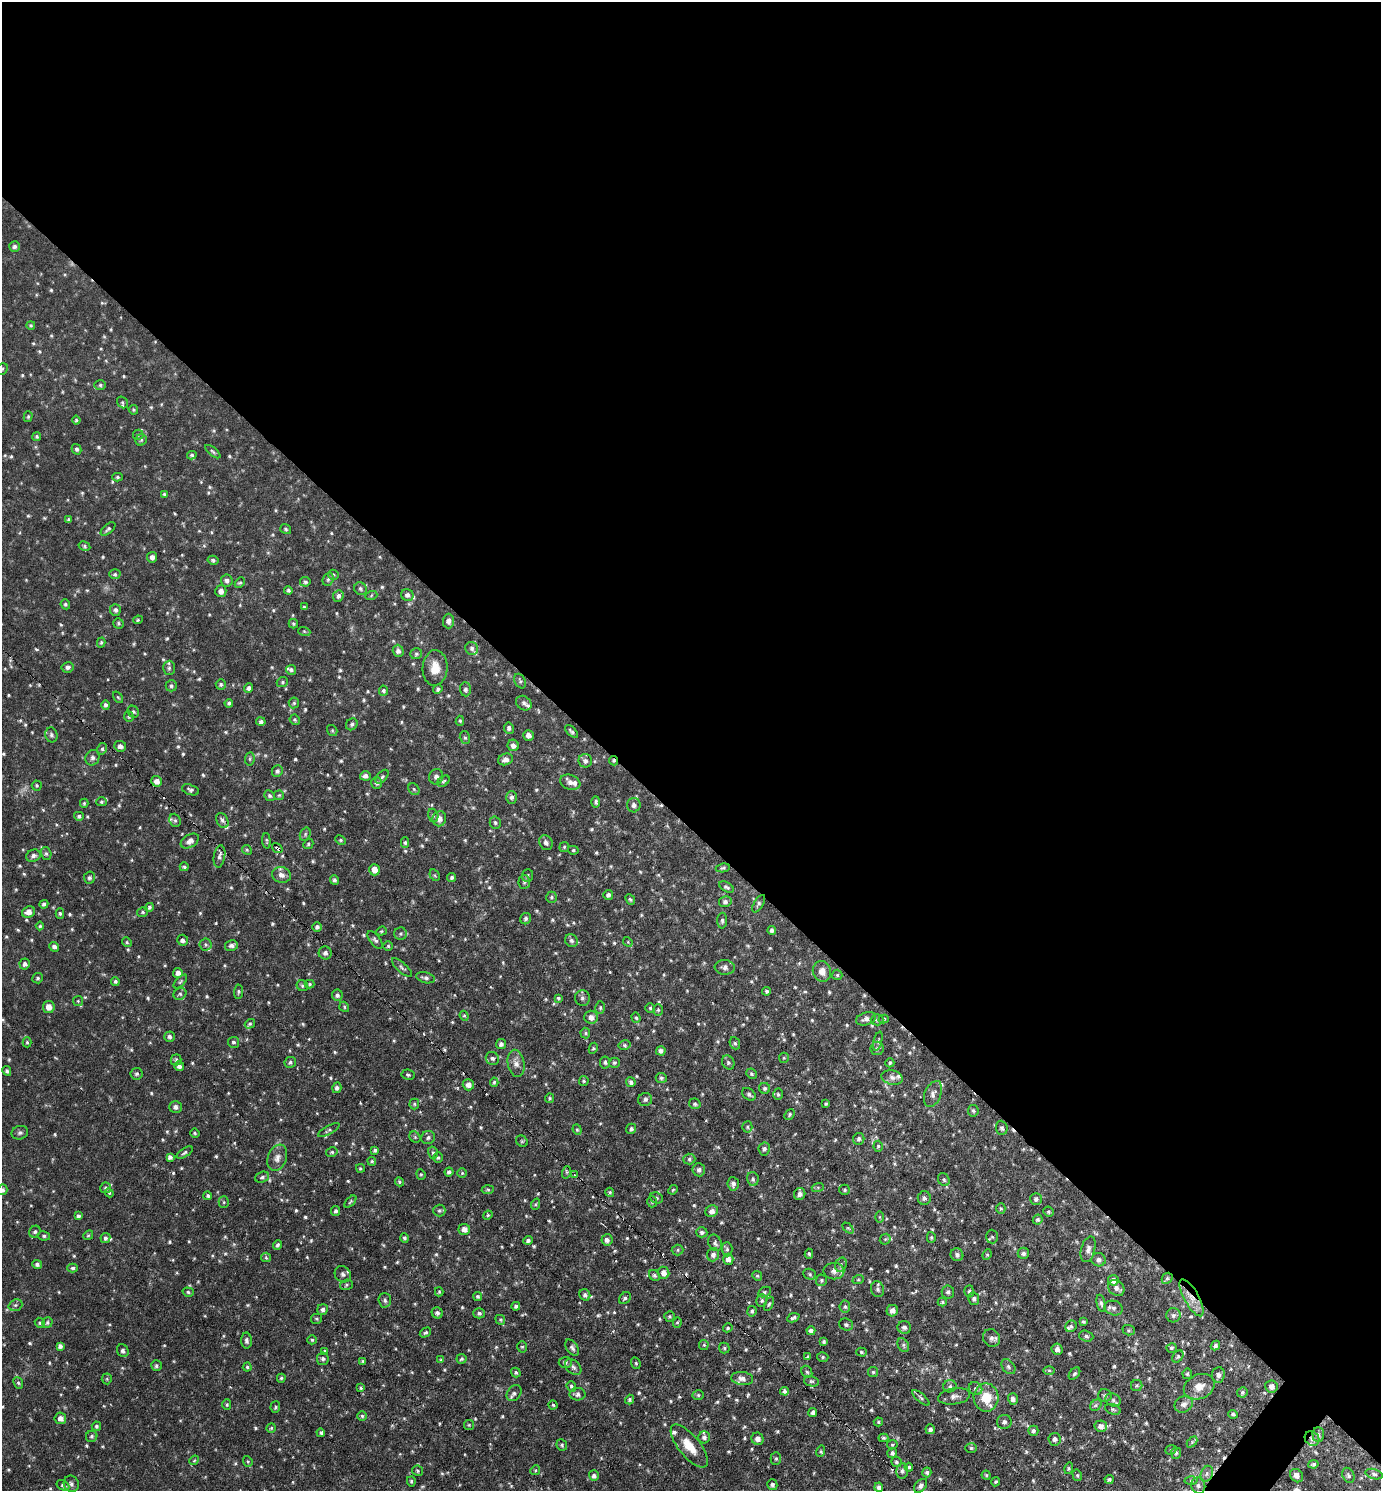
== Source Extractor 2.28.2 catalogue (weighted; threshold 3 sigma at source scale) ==
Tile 3 of 4 x 4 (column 3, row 1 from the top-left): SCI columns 2910-4288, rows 4468-5956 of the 5960 x 5956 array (HDU 1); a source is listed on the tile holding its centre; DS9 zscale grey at full resolution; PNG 1383 x 1493 px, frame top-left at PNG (2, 2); each listed source drawn as its Kron ellipse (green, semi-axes under 4 px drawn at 4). Shown black and unused: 56% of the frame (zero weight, under 3 of 6 exposures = <1% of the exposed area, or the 3 px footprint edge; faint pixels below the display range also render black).
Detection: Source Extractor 2.28.2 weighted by HDU 2 'WHT'; one run over the whole footprint, this tile lists its part. Background 0.0509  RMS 0.007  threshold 0.0288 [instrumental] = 3 sigma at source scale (4.09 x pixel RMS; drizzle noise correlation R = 1.36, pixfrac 0.8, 0.05/0.05 arcsec/px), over >= 5 px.
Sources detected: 807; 7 cosmic-ray / hot-pixel residue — neither listed nor drawn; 19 inside a brighter listed object's ellipse — not listed separately; of the other 781, all 500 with FLUX_AUTO >= 0.84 (the completeness limit of this list) listed and drawn (281 fainter detections not listed), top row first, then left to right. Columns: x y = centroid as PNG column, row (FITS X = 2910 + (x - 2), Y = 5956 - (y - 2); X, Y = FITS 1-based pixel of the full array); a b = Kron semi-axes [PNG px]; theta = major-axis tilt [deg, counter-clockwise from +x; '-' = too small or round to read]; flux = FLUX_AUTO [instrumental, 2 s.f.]
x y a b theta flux
15 246 5 5 - 1.6
31 325 4 4 - 0.93
2 369 6 5 - 0.94
100 385 6 5 - 1.2
122 402 6 5 - 0.99
133 410 5 4 - 0.91
28 417 5 4 - 0.98
76 420 4 4 - 0.94
138 435 5 5 - 0.98
37 436 4 4 - 0.95
141 440 6 5 - 1.1
77 449 5 4 - 1.5
213 452 9 4 -39 1.2
192 455 5 4 - 0.98
117 477 5 4 - 1
164 494 4 3 - 0.88
69 520 3 3 - 1
108 529 9 4 41 1.4
286 529 6 4 -36 1.1
84 546 6 4 -29 1
152 557 5 5 - 2.6
213 560 5 4 - 1.2
115 574 6 5 - 1.2
333 575 5 5 - 1.1
328 579 7 5 70 1.2
227 580 6 6 - 2.3
305 582 5 4 - 1.3
240 583 6 4 44 1.1
360 589 6 6 - 1.4
288 590 4 3 - 1.2
221 591 6 5 - 3.3
407 595 6 5 - 2
338 596 6 5 - 2.3
371 596 6 4 20 0.89
65 604 5 4 - 1.2
304 607 4 4 - 0.84
115 610 6 5 - 1.8
138 620 5 4 - 0.87
448 621 7 5 89 2.4
118 623 5 5 - 1.1
293 624 5 4 - 1
304 631 6 4 -19 0.92
101 643 5 4 - 0.99
472 648 7 6 - 1.9
398 651 6 5 - 2.4
416 654 6 5 - 1.2
68 667 6 5 - 2.1
169 668 7 6 - 1.7
435 668 18 12 87 9.4
291 670 5 5 - 1.3
520 681 8 5 -62 1.3
282 682 6 4 23 1
221 684 5 5 - 1.2
171 686 6 5 - 1.4
249 688 5 4 - 1.9
438 689 5 4 - 1.3
465 689 7 5 -88 1.7
384 691 5 4 - 1.2
118 697 6 4 -53 0.86
229 703 4 4 - 1.4
294 703 5 5 - 1
524 703 8 6 -39 2
106 705 5 4 - 1.7
133 712 6 5 - 1.2
129 717 5 4 - 0.93
295 720 5 4 - 0.95
460 721 5 4 - 0.88
261 722 5 4 - 1.6
352 724 6 5 - 1.2
509 728 6 5 - 1.6
332 730 6 4 -55 0.9
571 731 8 4 -42 1.5
51 735 7 6 - 1.6
528 735 5 5 - 2.7
465 738 6 5 - 1.1
513 745 6 5 - 2.8
120 746 6 5 - 2.7
102 749 6 4 77 1.2
92 758 8 7 - 2.2
250 759 7 4 84 1.1
506 759 8 5 20 3.1
585 761 7 6 - 2.4
613 761 5 4 - 1
277 771 6 5 - 1.8
365 776 5 4 - 2.3
382 777 8 4 50 1.3
436 777 8 7 - 2.2
156 781 5 5 - 3.4
443 781 7 4 38 1
570 782 10 7 -20 3.8
377 783 6 5 - 1.7
37 785 5 5 - 0.9
414 789 6 5 - 1.1
191 790 9 5 -18 1.6
279 795 5 5 - 0.92
269 796 5 5 - 1.4
512 797 6 5 - 1.8
101 802 5 4 - 1
596 802 5 4 - 1.4
84 803 4 4 - 0.91
634 805 7 6 - 2.3
433 815 7 5 -73 1.2
79 816 5 4 - 1.5
439 819 7 6 - 4.3
175 820 7 5 -68 1.3
222 820 8 5 -60 1.7
495 823 6 5 - 1.2
305 834 7 5 70 1.1
340 840 5 4 - 0.85
190 841 10 6 32 3.6
266 841 7 3 -85 0.92
405 843 5 4 - 1.1
546 843 8 6 -59 2.3
308 844 5 4 - 1.1
564 847 5 5 - 0.85
277 848 6 3 -36 2.4
247 850 5 4 - 0.84
573 850 5 4 - 0.9
46 853 6 5 - 1.4
33 856 7 6 - 2.4
219 856 11 5 81 2.3
184 867 4 4 - 1.3
723 868 7 4 8 1.1
374 870 6 5 - 5
281 875 9 8 - 3.8
435 875 6 4 -59 0.92
527 875 6 5 - 1.1
452 877 5 4 - 1.4
89 878 6 5 - 1.6
335 880 5 4 - 1.4
524 882 7 5 86 1.4
726 887 8 4 -29 1.5
608 895 5 5 - 1.9
551 897 6 5 - 1.2
630 899 6 4 -50 1
725 902 6 5 - 1.7
44 904 4 4 - 1.3
759 904 10 4 59 1.5
149 907 4 4 - 1.4
29 912 7 5 21 4.7
143 912 5 4 - 0.98
60 913 5 4 - 0.95
526 919 6 5 - 1.4
722 921 8 5 88 1.4
40 926 4 4 - 0.92
317 927 4 4 - 1.7
772 930 4 4 - 2.1
381 931 5 4 - 0.85
400 934 6 6 - 1.3
183 940 5 5 - 2.3
375 940 10 5 -52 1.7
571 941 7 6 - 2
127 942 5 4 - 0.87
628 942 5 4 - 0.87
206 945 6 6 - 1.4
231 945 6 5 - 2.2
388 946 5 5 - 0.85
54 947 5 4 - 1.9
325 953 6 6 - 2.3
25 964 5 5 - 2.1
402 967 13 5 -42 1.6
725 967 10 7 -5 2.8
822 971 10 9 - 5.8
178 973 5 5 - 3
837 975 5 5 - 1.1
38 978 5 5 - 1.3
426 978 9 5 -14 1.9
115 981 4 4 - 1.3
180 982 8 4 45 1
309 984 5 4 - 0.95
302 986 6 5 - 1.2
767 991 4 4 - 1.2
238 992 7 4 86 1.2
180 994 7 5 26 1.4
337 995 5 5 - 1.6
558 998 4 3 - 0.95
582 998 8 7 - 1.7
78 1001 5 5 - 0.87
49 1007 6 6 - 5.1
344 1007 5 4 - 0.92
600 1008 6 5 - 1.1
650 1008 5 4 - 0.91
658 1010 6 5 - 1.1
464 1016 5 4 - 0.86
591 1017 7 6 - 4
636 1018 5 4 - 0.9
866 1019 10 6 18 2.9
884 1019 5 4 - 0.98
877 1020 6 5 - 1.3
250 1024 5 4 - 1.1
585 1033 5 5 - 0.93
169 1037 5 5 - 1.7
878 1041 10 3 74 1.2
27 1042 5 4 - 0.94
233 1042 6 5 - 1.2
735 1043 6 5 - 1.1
501 1044 5 5 - 1.8
625 1045 6 4 13 1.3
593 1048 6 4 63 1
877 1048 7 6 - 1.7
661 1051 5 4 - 2.5
492 1058 7 6 - 1.7
784 1058 5 5 - 0.84
176 1060 5 5 - 1.2
290 1062 6 5 - 1.5
605 1062 6 5 - 1.3
728 1062 7 6 - 1.5
516 1063 14 8 -80 4.7
614 1063 5 5 - 1.2
890 1063 4 4 - 1
179 1066 5 5 - 2.5
7 1071 5 4 - 1.2
137 1074 6 5 - 1.4
752 1074 5 5 - 1.1
408 1075 6 5 - 1.2
892 1077 10 7 -14 3
661 1078 5 5 - 1.4
584 1081 5 5 - 0.86
494 1082 4 4 - 0.99
631 1082 5 4 - 2.5
468 1085 6 5 - 3.6
337 1088 5 4 - 1.6
765 1088 6 5 - 1.4
749 1094 7 5 -41 1.9
778 1094 5 5 - 1.1
933 1094 14 8 68 3.2
550 1098 4 4 - 0.87
645 1099 7 6 - 1.9
414 1104 5 5 - 0.94
695 1104 6 5 - 1.4
826 1104 3 3 - 0.86
176 1107 6 6 - 2.6
973 1111 5 5 - 1.2
790 1114 6 4 50 1.2
747 1127 5 5 - 1.1
1002 1128 7 6 - 1.5
631 1129 5 5 - 1.6
329 1130 12 4 28 1.4
577 1130 5 4 - 0.91
20 1133 8 6 15 1.7
195 1133 5 4 - 0.88
415 1137 6 5 - 0.94
428 1137 7 6 - 1.7
859 1139 6 5 - 1.8
522 1141 6 5 - 1.1
878 1146 5 4 - 0.97
764 1149 6 5 - 1.7
375 1150 4 3 - 1.4
332 1152 6 4 13 1.1
185 1153 9 4 33 1.4
433 1153 6 5 - 1.4
170 1157 4 4 - 2
277 1158 13 9 70 4.5
438 1158 5 4 - 1.1
689 1159 6 5 - 1.4
372 1161 5 4 - 0.97
360 1168 4 4 - 0.89
699 1170 6 6 - 2.1
449 1172 4 4 - 1.7
567 1172 6 4 72 1.1
462 1173 5 5 - 0.91
421 1174 5 4 - 0.91
575 1175 4 3 - 0.88
262 1177 7 5 20 1.5
753 1179 7 5 -77 1.5
944 1180 7 5 -60 1.3
399 1182 5 4 - 0.98
733 1184 7 5 -84 2.5
818 1187 6 4 18 0.98
106 1188 5 5 - 1.6
3 1190 5 5 - 1.6
488 1190 6 4 6 0.94
673 1190 5 4 - 0.88
845 1190 5 5 - 0.99
610 1192 5 4 - 0.88
109 1193 4 4 - 0.84
800 1194 6 5 - 2.4
208 1196 4 4 - 1.1
656 1198 7 5 -22 1.1
924 1198 7 6 - 2.1
1036 1199 6 5 - 1.6
224 1202 5 5 - 1.1
350 1202 7 3 46 0.93
652 1202 5 5 - 1.1
536 1204 6 3 71 0.87
1001 1208 5 4 - 0.95
336 1211 5 4 - 1.5
439 1211 6 6 - 1.3
712 1211 6 5 - 3
1048 1212 5 4 - 1.2
488 1215 5 4 - 0.89
78 1216 4 3 - 1.5
879 1217 6 4 -89 0.89
1038 1219 5 4 - 1.3
848 1228 6 4 -44 0.88
464 1229 6 5 - 3.7
35 1232 6 5 - 1.4
702 1232 5 5 - 1.6
88 1235 5 4 - 0.87
44 1236 6 4 -9 1.2
931 1237 5 4 - 0.9
992 1237 7 6 - 1.3
105 1238 5 5 - 1.6
404 1238 4 4 - 1.2
885 1239 6 5 - 0.9
528 1240 5 4 - 1.6
607 1240 5 5 - 2.4
715 1243 8 6 -64 1.8
278 1245 5 4 - 1.5
727 1249 7 5 -89 1.4
1088 1249 13 7 75 3.3
678 1250 6 5 - 1.1
1023 1253 6 5 - 2
809 1254 5 4 - 0.99
713 1255 6 5 - 2.3
957 1255 6 6 - 2.3
987 1255 5 4 - 0.93
266 1257 5 4 - 0.87
728 1259 5 5 - 3.7
1099 1260 7 6 - 2.3
37 1265 5 4 - 1.7
841 1265 7 5 71 1.6
73 1268 5 4 - 1.3
834 1271 10 8 1 3.1
664 1273 6 5 - 4.5
343 1274 9 7 -46 2.3
810 1274 6 5 - 1.2
654 1275 6 5 - 1.5
757 1276 5 4 - 0.95
1167 1278 6 5 - 1
822 1280 6 5 - 1.2
858 1280 6 4 19 0.85
1113 1280 5 5 - 3.5
346 1285 6 5 - 1.1
1116 1288 9 7 -40 2.6
878 1289 8 6 -75 1.8
969 1291 6 4 86 1.3
188 1292 5 4 - 1.1
439 1292 4 4 - 0.86
764 1292 7 4 27 1.1
948 1292 7 6 - 1.7
585 1295 6 5 - 1.7
478 1296 4 4 - 1.2
625 1298 7 5 47 1.5
1192 1298 21 7 -61 7.9
974 1299 6 5 - 2
385 1300 7 6 - 1.9
762 1301 6 5 - 1.4
942 1302 4 4 - 0.94
1101 1303 9 4 -77 1.4
769 1304 7 4 64 0.97
15 1305 7 5 20 1.5
516 1306 4 4 - 1.4
845 1306 6 5 - 1.3
1114 1308 9 7 -18 2
322 1310 5 5 - 1.9
752 1311 5 4 - 1.3
892 1311 6 5 - 3.5
437 1313 6 5 - 1.7
479 1313 5 5 - 1.5
1173 1315 7 7 - 1.9
669 1316 5 5 - 1.1
793 1318 6 4 23 1.4
317 1319 5 5 - 1
500 1320 5 4 - 0.85
677 1322 5 4 - 1
1083 1322 4 3 - 0.92
40 1323 5 4 - 1.2
47 1323 5 5 - 1.3
846 1325 7 6 - 1.6
1071 1326 6 5 - 1.3
904 1327 7 6 - 2.1
728 1328 5 4 - 1
1129 1330 6 5 - 1.1
811 1331 4 4 - 2.2
425 1332 6 4 31 1.3
1086 1336 7 5 -20 1.6
991 1338 9 8 - 2.7
312 1340 4 4 - 0.94
246 1341 8 5 -89 2
824 1342 4 3 - 1.1
704 1345 5 5 - 1
903 1345 7 5 -62 1.4
60 1346 4 4 - 2.2
1215 1346 5 4 - 1.3
522 1347 6 5 - 1.1
572 1348 9 5 -57 1.8
724 1348 5 5 - 1.1
1172 1348 5 4 - 1
1057 1349 6 5 - 2.8
123 1351 6 5 - 1.9
325 1351 4 3 - 1
861 1352 5 4 - 0.86
1178 1356 7 5 51 1.1
808 1357 4 3 - 1.2
823 1357 6 4 -16 1.1
323 1359 6 6 - 1.7
461 1359 5 5 - 1.1
441 1360 4 4 - 1.1
363 1361 3 3 - 0.97
565 1362 6 5 - 1.7
636 1363 6 4 -68 0.9
156 1366 5 5 - 1.5
247 1367 4 4 - 1
573 1367 9 6 -44 2.5
1008 1367 8 6 -52 1.7
1049 1370 6 4 0 0.91
807 1372 6 5 - 1.1
873 1372 5 5 - 1.1
516 1373 5 4 - 1
1074 1374 7 4 49 1.5
1187 1374 5 4 - 0.93
1218 1375 8 6 84 2.3
281 1378 4 4 - 1
742 1378 11 6 -7 4.1
107 1379 5 5 - 0.94
811 1381 7 5 -14 1.3
18 1383 6 4 -67 1
571 1386 5 4 - 1.2
950 1386 6 6 - 1.5
1137 1386 6 5 - 1.1
1271 1386 6 6 - 3.7
1199 1387 16 12 24 7.3
361 1388 4 4 - 1.1
976 1389 7 6 - 1.7
785 1391 4 4 - 2
1242 1392 5 5 - 1.5
514 1393 9 6 53 2.1
577 1394 8 6 0 2.3
698 1395 6 5 - 1.1
1105 1395 7 6 - 1.7
954 1396 16 8 9 3.5
986 1397 14 12 -89 15
921 1398 11 4 -41 1.4
630 1399 5 4 - 1.3
1013 1399 6 5 - 2.8
1113 1400 8 6 -27 1.8
1184 1404 9 8 - 3.2
227 1405 5 4 - 0.98
553 1405 4 4 - 0.91
1096 1405 6 5 - 1.4
275 1407 6 5 - 1.1
1113 1409 8 5 -20 1.2
813 1413 4 4 - 1.7
1233 1414 5 4 - 1.4
362 1416 5 5 - 1.2
60 1418 6 5 - 3.4
878 1422 4 4 - 0.98
1004 1422 7 7 - 2.2
469 1425 5 5 - 0.93
96 1426 5 5 - 1.3
1101 1426 6 5 - 3.2
271 1428 5 4 - 0.89
930 1429 5 5 - 2
1033 1431 5 5 - 1.8
321 1433 4 4 - 1.3
1318 1434 7 6 - 1.7
92 1436 6 5 - 1.3
704 1437 6 6 - 2
883 1438 5 3 - 0.98
1312 1438 8 7 - 2.4
758 1439 6 6 - 3.7
1055 1439 6 6 - 1.9
1192 1442 6 4 46 0.98
562 1445 6 5 - 1.2
892 1445 5 4 - 0.99
689 1446 26 10 -51 12
971 1448 6 5 - 0.98
1171 1450 6 4 22 0.9
821 1451 6 4 72 0.96
892 1453 5 5 - 1.7
1176 1453 6 5 - 0.91
776 1458 6 5 - 1.1
194 1460 5 4 - 0.87
248 1461 5 4 - 0.85
896 1462 5 5 - 1.2
1313 1464 5 4 - 1.3
909 1467 4 4 - 1.1
1069 1468 6 4 75 0.94
535 1470 5 4 - 0.95
417 1471 5 5 - 1
902 1471 8 5 89 1.7
927 1472 5 4 - 1.3
1207 1474 8 6 70 2.2
1374 1474 8 5 -16 1.6
986 1475 4 4 - 0.95
1077 1475 6 4 -75 0.93
1348 1475 8 5 -65 1.5
594 1476 5 4 - 2.2
1297 1476 7 6 - 2.8
1109 1479 4 4 - 1.4
411 1481 5 4 - 0.95
1191 1481 6 4 -1 1
996 1482 5 4 - 0.99
71 1484 8 7 - 2.1
63 1485 7 5 -30 1.5
772 1485 5 5 - 1.9
920 1486 8 5 49 2.2
1198 1486 8 7 - 2.6
879 1487 4 4 - 2.4
Overlapping masked pixels (flux is a lower limit): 5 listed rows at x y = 571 731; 613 761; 277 848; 1192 1298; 1312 1438
Isophote crosses this tile's border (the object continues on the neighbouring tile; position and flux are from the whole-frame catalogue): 2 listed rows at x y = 2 369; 3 1190